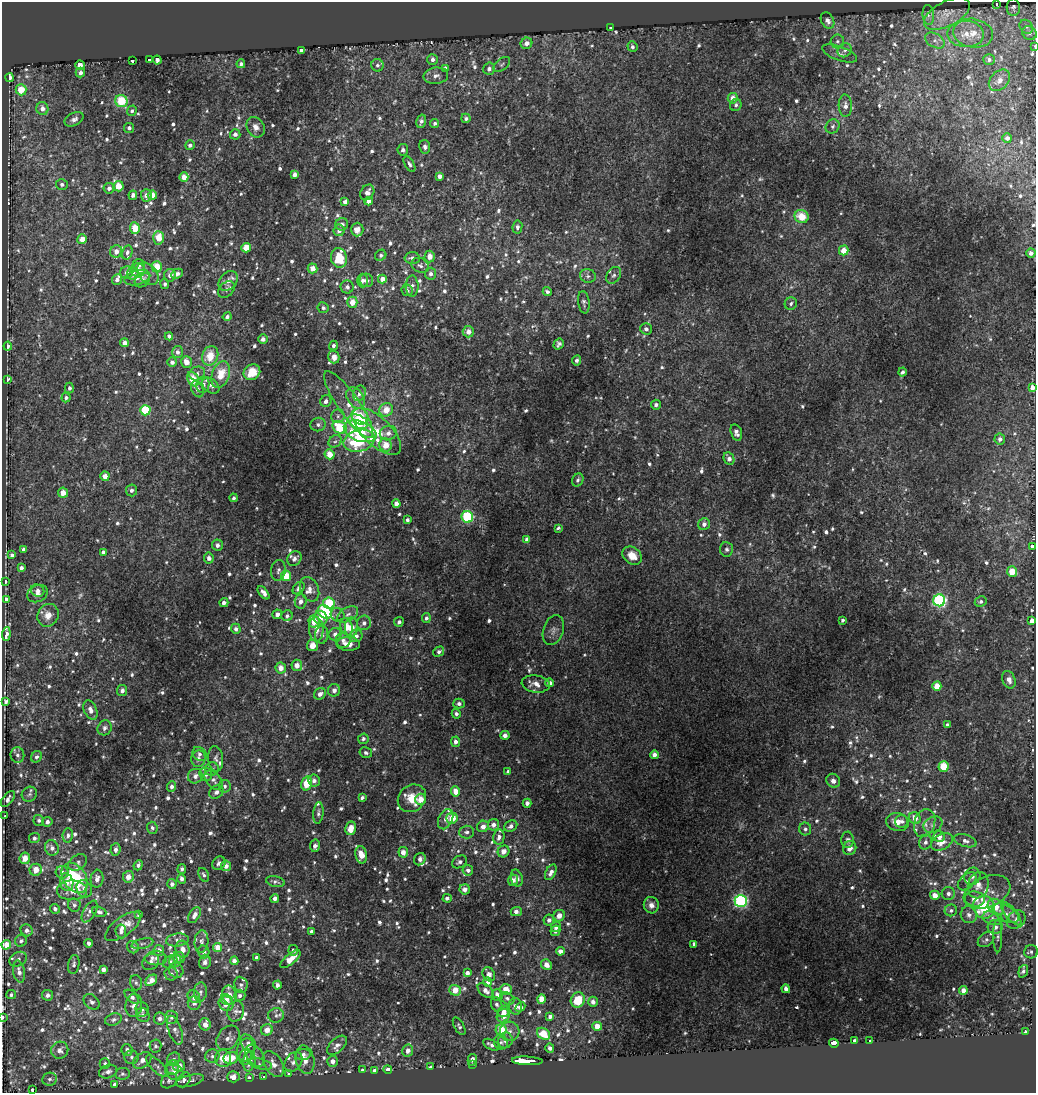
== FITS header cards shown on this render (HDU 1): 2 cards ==
NAXIS1  =                 1034
NAXIS2  =                 1091

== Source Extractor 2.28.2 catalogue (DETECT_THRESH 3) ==
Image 1034 x 1091 px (HDU 1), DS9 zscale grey, 1 PNG px = 1 image px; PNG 1038 x 1095 px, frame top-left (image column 1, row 1091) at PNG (2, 2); each listed source drawn as its Kron ellipse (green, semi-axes under 4 px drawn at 4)
Background -7.64e-05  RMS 0.003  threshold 0.00902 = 3 sigma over >= 5 px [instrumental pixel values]
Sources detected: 1081; of the 1081, the 500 brightest by FLUX_AUTO listed and drawn (581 fainter detections omitted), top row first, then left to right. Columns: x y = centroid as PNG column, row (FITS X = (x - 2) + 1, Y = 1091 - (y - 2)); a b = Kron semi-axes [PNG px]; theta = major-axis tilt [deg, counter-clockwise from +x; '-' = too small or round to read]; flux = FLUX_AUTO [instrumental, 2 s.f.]
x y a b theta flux
996 4 4 3 - 1.2
1013 7 9 6 -88 0.55
947 14 25 12 27 2.9
928 15 10 5 -85 0.74
828 21 8 6 -60 0.96
611 27 3 3 - 0.72
1026 27 7 6 - 0.65
973 33 20 14 -10 4.1
1029 33 7 6 - 0.73
966 34 18 13 -2 3.8
935 40 11 7 -30 1.1
837 41 7 7 - 0.58
526 43 6 5 - 1.3
1035 46 3 2 - 1.5
632 47 5 5 - 0.55
302 50 4 4 - 1.6
845 50 7 6 - 0.72
839 53 18 7 -19 1.4
149 59 4 3 - 7.2
433 59 5 5 - 0.83
989 59 6 5 - 0.63
157 60 4 4 - 0.72
133 61 3 3 - 2.9
241 64 4 4 - 0.64
502 64 10 5 38 0.55
80 65 5 4 - 1.4
377 65 6 6 - 0.58
445 68 4 4 - 0.71
489 69 6 5 - 0.84
80 73 5 4 - 0.76
436 76 12 8 7 1.2
9 78 4 3 - 5.8
999 80 12 9 45 1.4
21 90 6 5 - 4.2
733 98 5 5 - 1.7
121 101 6 6 - 8.2
736 105 6 5 - 0.62
845 106 11 6 -87 1.2
42 108 6 6 - 1.5
132 111 5 4 - 0.62
466 118 5 4 - 0.57
74 119 10 6 27 0.86
421 121 7 4 74 0.75
435 123 4 4 - 0.56
833 126 7 6 - 0.71
256 127 11 8 -60 1.4
129 128 5 5 - 0.66
235 134 5 5 - 0.79
1007 138 5 4 - 0.85
190 145 5 4 - 0.73
425 147 7 5 -80 0.71
403 150 6 5 - 0.61
409 164 9 4 -60 0.57
295 174 4 4 - 1.2
439 176 4 4 - 1
184 177 5 4 - 2.2
62 184 6 5 - 0.69
118 186 5 5 - 3.4
109 188 5 5 - 0.74
367 192 8 6 55 1.4
133 195 5 4 - 0.75
146 195 6 5 - 1.3
152 195 4 4 - 2.3
368 201 4 4 - 1.1
345 202 4 4 - 0.73
802 217 7 6 - 4.6
342 224 6 6 - 0.81
517 227 6 5 - 0.7
135 228 6 5 - 4.5
339 230 6 5 - 0.98
357 230 7 6 - 1.4
159 238 7 5 -87 3.3
82 239 5 5 - 1.9
246 248 4 4 - 3.5
844 250 5 5 - 3
116 251 6 6 - 1.6
127 252 7 5 75 0.6
1031 253 4 4 - 0.88
381 255 6 5 - 0.61
430 257 6 5 - 1.7
339 258 10 8 -77 7.3
412 258 7 6 - 0.98
139 265 6 6 - 0.73
420 265 9 7 -29 0.65
157 267 5 5 - 4.5
313 268 5 5 - 1.9
138 270 7 7 - 1.7
126 272 6 6 - 0.79
133 273 6 5 - 1.3
148 274 13 9 -47 1.5
177 274 6 4 26 0.84
431 274 6 5 - 0.71
170 275 6 6 - 1.2
614 275 9 6 54 0.68
588 276 8 6 -16 0.75
137 278 13 7 14 1.7
382 279 4 4 - 1.6
117 280 5 5 - 0.88
142 280 8 6 41 0.61
363 280 7 5 90 0.94
366 280 7 6 - 1.3
228 281 11 8 48 1.3
165 284 5 4 - 0.54
412 286 11 6 90 0.9
347 287 6 6 - 0.7
226 289 9 7 46 0.72
407 290 6 5 - 0.54
547 292 5 4 - 0.58
352 302 5 5 - 2.7
584 302 11 5 -82 0.59
791 304 6 6 - 0.62
323 308 6 5 - 0.61
227 317 4 4 - 0.68
646 329 6 5 - 0.63
468 332 6 5 - 1.6
169 336 4 4 - 0.66
263 339 5 5 - 0.6
124 343 4 4 - 1.3
559 344 6 4 58 0.64
8 346 4 4 - 1.2
333 346 5 4 - 0.57
177 352 6 5 - 0.92
210 356 10 8 68 3.7
334 357 6 5 - 1.6
577 360 5 4 - 0.59
172 362 5 4 - 0.89
186 362 6 5 - 1.8
252 372 9 7 37 4.3
903 372 4 3 - 0.56
197 374 8 7 - 0.76
221 375 14 8 71 4.5
7 379 3 3 - 2.8
193 379 8 5 -63 4.7
203 385 8 6 80 1.1
211 386 10 6 -39 0.79
69 388 5 4 - 0.64
1032 388 3 3 - 5.6
197 389 8 5 -65 1
359 393 8 6 67 1.1
66 398 5 4 - 0.6
355 398 12 8 -56 1.7
326 401 6 5 - 0.98
349 404 40 10 -55 4.6
656 405 5 5 - 0.69
145 410 5 5 - 9.8
386 410 7 6 - 3.3
338 416 7 6 - 0.66
360 416 9 7 -41 6
358 422 10 6 -21 12
318 424 7 6 - 0.7
340 427 7 6 - 9.8
360 431 17 10 -21 13
377 431 31 14 -44 9.7
736 432 8 5 -74 1
388 433 9 7 20 1.4
1000 439 5 5 - 0.85
335 441 7 5 39 0.64
359 441 16 10 15 16
386 445 6 6 - 3.2
329 454 5 5 - 2.9
729 459 6 5 - 1.1
105 476 5 4 - 2
578 480 7 5 60 0.54
131 490 6 5 - 0.73
63 493 5 5 - 2.3
234 498 4 4 - 0.53
396 504 4 4 - 1.2
467 517 6 5 - 16
407 520 4 4 - 0.58
704 524 6 5 - 1
558 528 3 3 - 1.1
527 540 4 4 - 1.3
217 545 5 5 - 0.89
1032 546 3 3 - 5.3
24 549 4 4 - 0.86
727 549 7 6 - 0.61
103 552 4 4 - 0.62
12 555 4 4 - 0.62
632 556 10 8 -37 2.9
209 558 5 5 - 0.86
294 559 8 6 49 0.8
21 568 4 4 - 0.84
278 570 10 7 81 0.73
1012 572 5 5 - 4.1
286 576 5 5 - 3.9
5 581 3 3 - 1.8
299 588 7 5 47 0.83
310 589 13 9 -65 1.5
38 591 7 6 - 0.9
264 593 8 4 -51 1.1
38 594 11 8 29 1.5
7 599 3 3 - 16
939 600 6 6 - 39
301 601 7 6 - 1.1
981 602 6 5 - 0.53
224 603 4 4 - 0.84
329 603 6 5 - 7.6
325 612 8 6 -44 21
277 614 5 4 - 0.94
348 614 11 7 31 1.1
48 615 12 10 63 2.3
338 615 7 6 - 0.7
287 616 5 5 - 0.63
321 618 7 6 - 1.5
426 618 5 4 - 0.65
843 620 4 3 - 0.53
314 621 6 5 - 3.2
1032 621 4 3 - 7.6
399 622 5 4 - 0.62
364 623 7 7 - 0.88
347 627 9 6 -69 3.6
351 627 9 6 88 2.4
236 629 5 5 - 0.75
316 629 12 7 -87 2
553 630 15 10 70 1.2
6 634 7 3 86 6.3
335 634 6 6 - 0.97
322 635 9 6 86 0.94
356 636 6 6 - 1
343 640 7 7 - 0.94
348 644 12 7 -2 1.9
312 646 5 5 - 2.4
439 652 6 4 31 0.62
297 665 5 5 - 1.5
281 668 5 5 - 1.8
1009 680 9 6 -68 1.4
549 683 4 4 - 1.2
536 684 14 8 -7 1.7
937 686 5 4 - 3.2
334 690 6 6 - 1.1
122 691 5 5 - 0.86
320 694 6 5 - 1.2
6 702 4 3 - 0.75
459 704 6 5 - 0.61
90 710 10 6 -68 1.3
456 714 5 4 - 0.65
947 725 4 4 - 0.6
105 728 8 7 - 0.68
505 735 4 4 - 0.98
363 739 5 5 - 0.59
455 742 5 4 - 0.9
366 753 6 5 - 0.57
200 754 8 6 -44 0.61
17 755 8 7 - 0.71
654 755 4 4 - 1.1
36 757 6 5 - 0.64
198 759 8 7 - 0.98
216 759 13 7 -84 0.82
944 766 5 5 - 6.3
212 769 7 6 - 0.81
508 771 4 4 - 0.55
206 774 7 6 - 0.99
195 776 7 7 - 1
214 780 11 7 -49 0.98
314 781 6 6 - 0.96
833 781 7 6 - 0.82
307 783 7 5 75 5.3
171 786 5 4 - 0.7
225 786 6 6 - 0.59
456 791 5 4 - 2.5
216 792 7 6 - 0.8
29 794 8 7 - 0.59
362 798 4 3 - 0.6
412 798 15 13 42 3.5
8 799 9 5 52 0.85
420 799 5 5 - 2.6
527 803 4 4 - 0.96
318 813 11 5 84 0.62
5 816 4 3 - 2.7
452 818 6 5 - 4.1
915 818 6 5 - 1.8
446 819 11 7 65 1.3
39 820 5 5 - 0.56
902 821 6 6 - 0.68
47 822 5 5 - 0.86
897 822 11 9 -11 2
925 823 14 10 73 1.8
493 825 6 5 - 1.2
933 825 10 7 31 0.91
483 826 6 5 - 1.4
511 826 7 5 27 0.92
152 828 6 5 - 0.56
351 828 7 5 77 3
805 829 6 6 - 0.61
467 832 7 6 - 0.68
68 835 7 5 83 0.64
939 836 6 5 - 1.6
499 837 7 5 78 1
34 838 5 5 - 0.65
848 840 8 6 -88 0.87
965 841 11 6 -17 0.98
925 842 7 6 - 0.69
942 842 12 7 28 1.9
315 846 6 5 - 0.85
52 848 8 7 - 0.99
850 848 7 6 - 1.5
115 850 6 5 - 0.8
503 851 6 5 - 1.8
403 852 5 5 - 1.6
361 855 9 6 -80 2.9
25 858 6 5 - 1.9
420 859 6 5 - 0.72
459 862 8 6 29 0.68
78 863 10 7 35 0.88
219 863 7 6 - 0.8
138 865 5 4 - 0.61
226 866 5 5 - 1.3
182 869 5 4 - 0.56
36 870 6 6 - 2.5
468 870 5 5 - 0.76
62 872 6 6 - 0.86
551 872 8 5 63 1.2
204 875 7 5 -62 0.56
972 876 9 7 61 1.1
128 877 6 5 - 1.9
74 878 16 11 -57 13
517 878 8 6 -75 0.91
97 879 9 6 84 1.2
182 879 5 4 - 0.77
513 880 6 5 - 0.97
967 881 11 7 43 0.85
67 882 9 6 -78 1.5
275 882 10 5 -11 0.61
172 884 5 4 - 0.79
978 885 13 10 77 2.1
84 889 9 7 -60 1.1
465 889 5 5 - 1.2
72 890 15 10 0 2.9
987 892 24 15 23 3.9
948 894 6 6 - 0.75
935 895 5 4 - 1.9
275 898 4 4 - 0.97
447 898 4 3 - 0.74
975 899 10 7 -7 1.5
741 901 6 6 - 47
74 905 7 6 - 0.59
651 905 8 7 - 1.2
984 907 11 10 - 12
996 907 9 7 -45 2.7
55 909 5 4 - 0.57
951 910 6 6 - 0.55
90 912 12 6 61 1.1
99 912 7 5 -18 0.77
516 912 5 4 - 1.1
1005 913 14 7 -29 1.5
1011 914 14 6 -50 1.3
139 915 4 4 - 0.77
194 915 9 5 59 1.3
969 915 8 8 - 1
559 916 6 5 - 1.8
993 918 10 6 -16 0.97
549 920 5 5 - 0.77
1016 920 10 8 42 1.3
123 926 21 9 36 2.7
556 927 5 5 - 0.99
995 927 7 7 - 1
27 930 6 5 - 0.95
121 931 7 5 -83 0.86
311 931 4 3 - 0.63
555 931 5 4 - 0.66
998 936 16 4 -90 0.66
177 940 11 6 6 0.89
986 940 9 6 37 0.65
21 941 6 5 - 0.56
201 942 11 7 86 0.81
89 943 4 3 - 0.78
142 944 11 5 13 0.56
694 944 3 3 - 1.4
6 945 5 4 - 3.3
133 947 6 5 - 0.7
217 947 4 4 - 2.5
183 949 8 7 - 1.6
159 950 5 5 - 1.2
293 950 5 4 - 0.72
560 951 4 4 - 1.2
204 952 6 5 - 0.76
1031 952 7 6 - 0.54
156 958 11 7 0 0.97
179 958 6 5 - 0.73
257 958 4 4 - 0.84
18 959 9 7 29 0.79
290 959 12 5 39 3.1
175 961 6 6 - 1
234 961 4 4 - 0.94
151 962 9 7 41 0.9
170 962 8 6 34 0.65
205 962 7 5 74 0.75
74 964 9 5 81 0.61
546 965 5 5 - 1.5
103 969 4 4 - 0.95
176 970 7 7 - 0.75
19 971 11 6 -80 1.2
1023 971 6 4 71 0.54
467 973 4 4 - 1
171 974 7 6 - 0.95
489 974 7 6 - 0.9
151 980 7 4 42 2.3
488 982 4 4 - 0.93
136 983 7 6 - 0.57
241 985 8 6 -83 0.67
277 985 4 4 - 0.94
506 989 6 5 - 2.1
786 989 4 4 - 0.99
455 990 6 5 - 3.2
963 990 4 4 - 1.3
486 991 9 5 -42 1.3
200 992 10 6 86 0.77
11 995 5 4 - 0.58
48 995 5 5 - 0.85
229 995 9 7 -77 1.7
497 995 6 5 - 1.6
240 996 6 5 - 0.61
132 997 9 5 -46 0.77
194 997 7 5 -48 1.5
507 998 8 5 -32 0.59
227 999 6 5 - 1
541 999 5 4 - 2.5
578 1000 8 7 - 5.1
92 1002 9 6 -41 0.76
593 1002 5 4 - 1.1
194 1003 7 6 - 0.99
226 1004 8 7 - 1.7
497 1004 8 5 -69 0.59
134 1005 11 8 83 1.5
515 1006 8 6 -81 1.3
520 1007 5 4 - 1.1
142 1009 7 6 - 0.73
236 1011 10 8 76 1
504 1011 6 5 - 1.1
143 1015 7 6 - 0.79
276 1015 8 7 - 0.75
503 1016 7 6 - 2.9
550 1016 4 4 - 0.74
171 1017 7 6 - 0.66
3 1018 3 2 - 1.4
113 1019 8 6 20 0.7
160 1019 6 6 - 1.1
205 1024 6 5 - 1.5
459 1026 10 5 -60 0.54
597 1026 4 4 - 2.5
175 1030 15 6 -70 1
267 1030 6 5 - 2.2
501 1030 5 5 - 5.5
510 1031 10 9 - 1.4
1025 1032 3 3 - 2.9
543 1034 7 5 -35 5.1
228 1038 13 10 50 1.5
505 1040 8 7 - 1
855 1041 4 3 - 2
870 1041 3 3 - 1.6
501 1042 7 7 - 0.56
248 1043 9 6 -54 0.72
834 1043 5 3 - 15
337 1045 12 6 43 1.2
491 1045 9 5 -28 0.93
156 1046 6 6 - 0.57
550 1048 4 4 - 0.78
60 1050 9 8 - 1.3
127 1050 6 5 - 0.96
246 1050 12 8 76 1.8
408 1051 6 5 - 1.3
303 1054 8 5 6 0.87
212 1056 7 7 - 0.68
255 1056 12 8 -56 0.9
131 1057 7 7 - 0.66
245 1057 8 6 76 0.64
231 1058 7 6 - 3.3
174 1059 7 6 - 0.63
223 1059 8 8 - 3.7
142 1060 10 7 37 1.4
305 1060 14 9 -77 2.2
472 1060 6 4 77 0.98
249 1061 10 6 81 1.6
333 1061 5 5 - 1.2
527 1061 15 3 -3 31
293 1062 11 8 54 1.1
105 1064 5 5 - 0.59
260 1064 12 5 -13 0.66
273 1064 14 8 -57 1.9
473 1065 3 3 - 1.7
157 1066 14 6 -43 0.85
179 1066 6 5 - 1.9
173 1067 7 6 - 0.77
431 1067 3 3 - 4.7
388 1069 4 3 - 3.6
363 1070 3 3 - 0.9
375 1070 4 3 - 3.9
108 1072 9 6 19 1.1
174 1072 9 8 - 1.6
122 1074 7 6 - 0.53
289 1074 3 3 - 1.4
233 1077 6 5 - 1.4
264 1077 3 3 - 0.73
249 1078 3 3 - 1.8
49 1079 7 6 - 0.64
184 1080 8 6 50 0.67
169 1081 9 6 42 0.63
190 1081 14 5 14 0.71
115 1084 3 3 - 9.4
32 1089 3 3 - 2.9
At the frame edge (FLAGS 8, measured only in part): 4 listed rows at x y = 996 4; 1035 46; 3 1018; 32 1089
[581 fainter detections neither listed nor drawn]